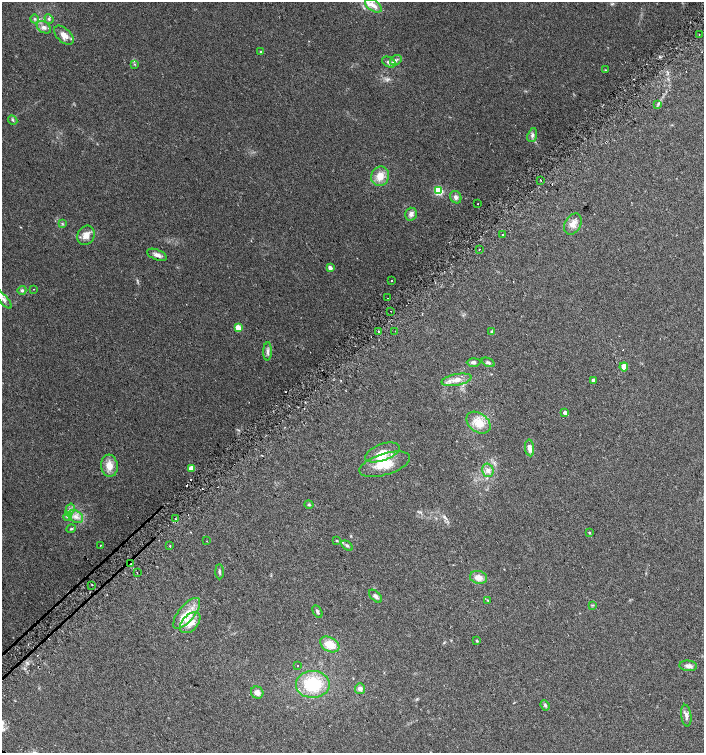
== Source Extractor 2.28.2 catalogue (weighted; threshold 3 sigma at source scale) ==
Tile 10 of 4 x 4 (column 2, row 3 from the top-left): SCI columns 1572-2975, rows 1534-3035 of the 6015 x 6062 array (HDU 1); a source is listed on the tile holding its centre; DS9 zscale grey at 2 x 2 block average (1 PNG px = mean of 2 x 2 image px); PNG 706 x 755 px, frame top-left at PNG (2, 2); each listed source drawn as its Kron ellipse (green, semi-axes under 4 px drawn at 4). Shown black and unused: <1% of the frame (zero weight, under 2 of 3 exposures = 2% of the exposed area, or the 3 px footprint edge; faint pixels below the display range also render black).
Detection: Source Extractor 2.28.2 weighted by HDU 2 'WHT'; one run over the whole footprint, this tile lists its part. Background 0.0686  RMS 0.0087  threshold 0.0392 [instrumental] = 3 sigma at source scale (4.5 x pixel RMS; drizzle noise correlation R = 1.50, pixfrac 1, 0.0396/0.0396 arcsec/px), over >= 5 px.
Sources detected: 100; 1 inside a brighter object's white glare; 10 cosmic-ray / hot-pixel residue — neither listed nor drawn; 6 inside a brighter listed object's ellipse — not listed separately; the other 83 listed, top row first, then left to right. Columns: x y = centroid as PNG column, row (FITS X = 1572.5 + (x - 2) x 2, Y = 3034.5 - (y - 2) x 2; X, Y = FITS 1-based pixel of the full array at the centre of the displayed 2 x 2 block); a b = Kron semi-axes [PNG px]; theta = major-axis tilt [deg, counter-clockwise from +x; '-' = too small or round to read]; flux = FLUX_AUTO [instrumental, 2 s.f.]
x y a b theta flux
374 6 9 5 -32 13
35 19 4 3 - 3.6
49 19 5 4 - 3.5
44 27 8 5 -34 8.5
699 34 2 2 - 1.3
64 35 12 7 -44 17
261 52 4 3 - 2.2
396 60 6 4 34 5.1
389 62 7 5 -30 6
134 64 3 2 - 1.3
605 70 3 2 - 1.3
658 104 3 2 - 1.9
13 120 5 3 - 3
532 135 7 4 69 5.7
380 176 10 8 68 24
541 180 2 2 - 2.7
438 191 3 3 - 130
456 197 6 5 - 6.6
478 204 2 2 - 1.4
411 214 6 5 - 8.3
62 224 3 2 - 1.5
573 224 11 8 60 15
86 235 10 8 63 16
503 235 2 2 - 8.7
479 249 2 2 - 1
157 255 10 5 -22 9.4
330 268 3 2 - 13
391 281 2 2 - 52
33 289 2 2 - 1.4
22 290 4 4 - 3.7
387 298 2 2 - 1.7
3 299 11 3 -50 7.7
391 311 2 2 - 2.6
238 328 3 3 - 42
379 331 2 2 - 29
395 331 2 2 - 0.84
492 332 4 3 - 2.8
268 351 9 3 88 5.2
474 362 7 4 1 5.3
488 362 7 4 -23 4.3
624 367 4 4 - 19
457 380 15 5 11 16
593 380 3 3 - 4.8
565 413 3 2 - 9.4
478 423 13 9 -37 30
530 448 8 4 -81 11
382 452 18 8 19 28
385 464 26 10 17 48
109 466 11 8 -84 23
191 468 3 3 - 43
488 470 7 5 -74 7.8
309 505 4 3 - 2.8
70 510 6 4 73 7.3
76 516 8 5 -35 12
68 517 4 3 - 3.9
175 518 2 2 - 9.2
71 529 5 3 - 2.7
589 533 3 2 - 1.8
207 541 2 2 - 0.79
337 541 3 3 - 1.4
100 546 2 2 - 2.3
169 546 2 2 - 5.6
347 546 6 4 -36 4.3
131 564 2 2 - 2.2
219 572 7 3 -89 3.3
137 573 2 2 - 5.2
479 577 9 6 -14 15
92 585 2 2 - 2.3
375 596 8 4 -46 6.1
488 600 3 3 - 1.4
592 605 3 2 - 1.4
317 612 7 3 -61 3.6
187 613 19 8 51 34
190 623 12 7 47 21
477 641 3 3 - 2.5
330 644 10 7 -30 29
297 666 2 2 - 3.4
688 666 9 5 -6 8.4
313 684 17 13 0 92
360 689 5 5 - 8.4
257 692 6 6 - 11
545 705 5 3 - 3.2
686 716 11 5 -83 8.7
Overlapping masked pixels (flux is a lower limit): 1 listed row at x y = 131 564
Isophote crosses this tile's border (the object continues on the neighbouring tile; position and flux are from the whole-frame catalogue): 1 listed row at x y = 3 299
Diffuse or blended objects may show on this block-average render without a row.